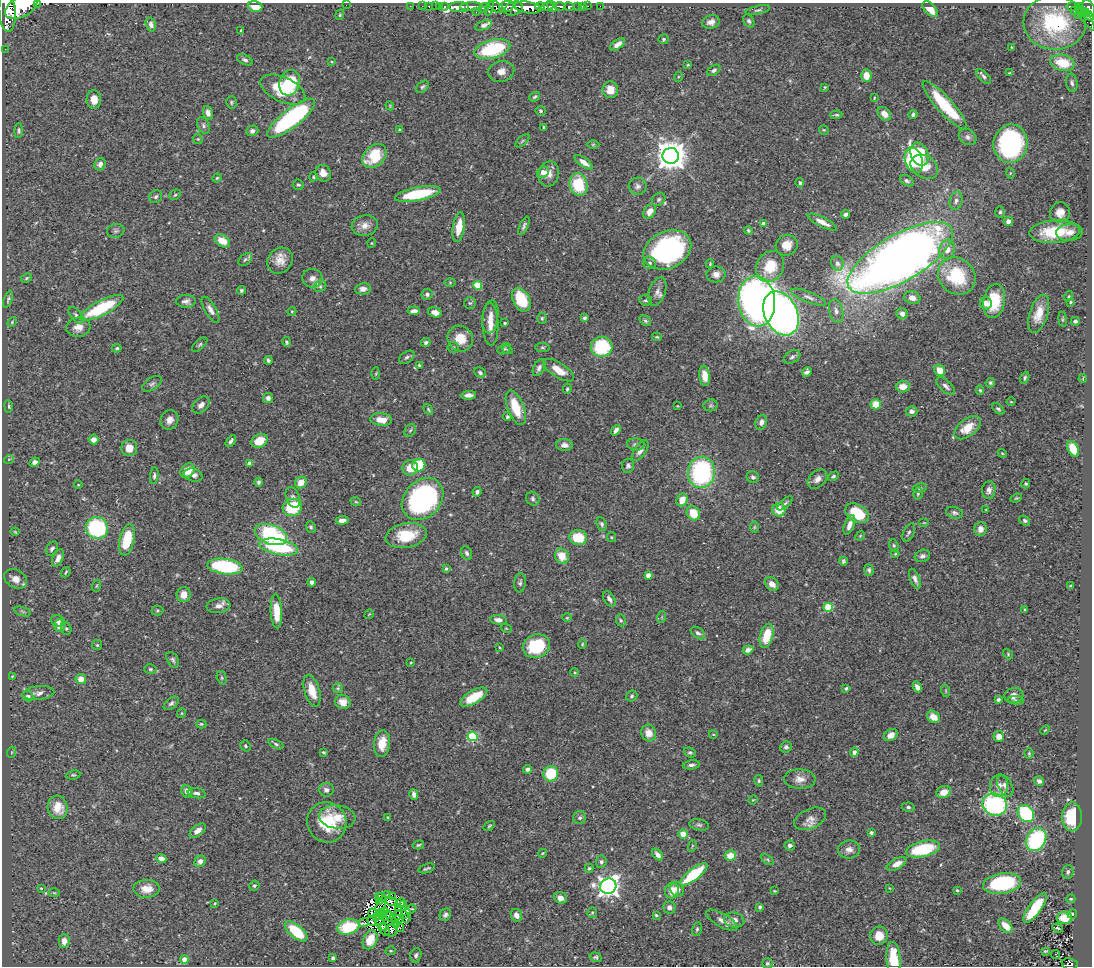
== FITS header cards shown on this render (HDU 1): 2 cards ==
NAXIS1  =                 1090
NAXIS2  =                  964

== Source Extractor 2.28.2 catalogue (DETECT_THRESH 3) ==
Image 1090 x 964 px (HDU 1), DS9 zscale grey, 1 PNG px = 1 image px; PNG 1094 x 968 px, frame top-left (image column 1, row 964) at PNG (2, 3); each listed source drawn as its Kron ellipse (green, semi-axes under 4 px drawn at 4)
Background 0.476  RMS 0.025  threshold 0.0765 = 3 sigma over >= 5 px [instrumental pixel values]
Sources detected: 507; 10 with non-positive FLUX_AUTO (blend fragments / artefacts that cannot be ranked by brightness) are neither listed nor drawn; the other 497 listed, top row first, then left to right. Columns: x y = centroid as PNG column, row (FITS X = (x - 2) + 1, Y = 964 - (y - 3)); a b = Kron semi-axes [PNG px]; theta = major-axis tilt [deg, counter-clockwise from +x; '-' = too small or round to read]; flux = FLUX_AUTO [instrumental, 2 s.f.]
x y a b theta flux
37 4 3 2 - 90
346 5 2 2 - 50
255 6 7 5 -16 30
410 6 2 2 - 8
422 6 2 2 - 13
429 6 3 3 - 33
435 6 2 2 - 16
540 6 5 3 - 510
552 6 6 3 -58 840
560 6 5 3 - 280
578 6 3 3 - 38
582 6 3 2 - 18
588 6 2 2 - 9.7
600 6 2 2 - 6.6
1073 6 6 3 0 210
21 7 17 10 28 5600
439 7 3 2 - 26
444 7 4 3 - 55
459 7 10 5 -1 2200
471 7 11 3 1 1300
496 7 8 4 -38 530
506 7 7 5 18 660
528 7 13 5 -9 3100
547 7 6 4 10 1200
569 7 5 3 - 220
1079 7 4 3 - 180
484 8 5 4 - 320
489 8 7 4 68 430
514 8 9 6 21 1200
1089 8 9 5 -63 600
930 9 9 5 -47 23
758 10 12 4 12 3.6
1074 11 3 2 - 7.1
1081 11 5 3 - 78
7 12 20 8 -85 4900
476 12 2 2 - 12
1085 12 4 4 - 190
340 15 5 4 - 1.9
1088 15 7 3 -36 200
1079 16 3 2 - 10
1085 17 16 4 -55 220
749 21 7 5 -61 3.5
711 22 9 6 15 9
1055 23 31 27 -4 150
151 25 7 5 -72 8
484 25 9 4 20 5.7
241 31 4 3 - 2
663 39 5 5 - 2.9
618 44 8 4 36 8.6
1011 47 3 2 - 1.1
5 49 2 2 - 10
492 49 18 9 15 140
245 60 8 5 -26 4.2
332 62 4 2 - 1.3
1063 63 12 8 -14 46
688 65 4 3 - 1.8
714 70 7 4 34 4.2
501 71 13 10 14 15
1010 73 4 3 - 1.9
866 76 6 5 - 17
984 76 9 4 -45 4.3
678 77 5 3 - 1.5
290 83 13 10 70 120
1072 83 9 5 -81 5.1
423 87 7 5 39 3.5
825 87 4 4 - 1.7
283 90 24 12 -25 65
610 90 8 7 - 19
535 97 6 4 38 2.6
874 98 4 2 - 1.4
94 99 9 7 -84 18
231 102 6 5 - 2.7
945 105 31 8 -48 96
390 106 4 3 - 1.5
540 111 5 4 - 4.3
208 113 7 5 -74 7.1
884 114 8 5 -47 14
913 114 4 3 - 4.2
836 115 6 3 2 2.6
291 118 29 9 38 270
203 125 9 6 -64 5.1
544 127 3 2 - 2
399 130 4 3 - 2.1
824 130 5 4 - 1.9
19 131 7 2 87 2.5
252 131 6 5 - 6
968 137 9 7 -35 6.9
198 139 5 4 - 1.9
522 141 9 4 42 2.9
593 144 6 4 1 2.2
1010 144 19 17 80 250
920 154 12 8 -66 75
374 156 14 10 44 62
671 156 8 8 - 2700
914 160 13 8 -72 150
584 162 10 4 -35 12
100 164 6 5 - 7.5
924 167 15 11 -34 33
543 172 6 5 - 15
323 173 8 7 - 15
1010 173 5 3 - 1.5
549 174 13 10 78 14
313 177 4 4 - 2.1
217 178 5 4 - 2.1
907 181 7 5 -32 3.9
800 183 5 4 - 3.1
578 184 11 9 -77 73
298 185 5 5 - 3.2
638 186 9 8 - 6.5
418 194 23 6 11 93
175 195 6 4 42 2.8
156 197 7 6 - 4.1
659 199 7 6 - 3.9
956 201 9 6 76 6.5
650 211 8 5 54 13
1000 212 5 5 - 3
1060 212 10 10 - 14
846 214 4 4 - 6.2
1008 221 5 4 - 7.3
822 222 16 5 -27 13
764 224 4 3 - 10
365 226 13 10 10 13
524 226 10 4 65 4.8
459 227 15 6 81 25
116 231 9 6 13 4.6
748 231 4 3 - 2.3
1055 232 25 11 4 68
1069 232 13 8 5 13
222 241 8 5 -34 24
372 243 5 3 - 1.4
787 245 11 10 - 18
947 249 10 8 74 15
667 250 25 18 24 300
900 258 59 23 30 2000
245 259 8 5 39 3.9
280 261 14 12 46 19
650 263 6 6 - 4.3
837 263 7 6 - 6
710 264 4 3 - 2
770 266 16 13 60 46
716 274 9 8 - 9.3
957 276 20 17 -42 95
27 278 6 4 28 2.4
312 278 10 9 - 11
450 282 5 3 - 1.6
478 285 4 4 - 56
320 286 6 5 - 3.9
363 289 8 5 6 7.6
241 290 4 4 - 2.7
657 292 15 8 70 11
427 294 5 5 - 4
1068 296 5 4 - 2.1
809 297 19 5 -22 9.3
912 298 8 6 -16 12
8 299 9 4 72 3.3
521 300 13 8 -62 71
646 300 6 5 - 3.2
186 301 10 6 1 6.7
757 301 25 18 -84 1200
994 301 17 11 81 53
1070 302 4 4 - 1.8
470 303 6 6 - 2.7
986 303 6 5 - 8.7
102 308 24 7 27 110
211 310 15 5 -60 8.9
292 311 4 3 - 1.4
414 311 6 4 4 8.1
836 311 12 7 -76 9.3
435 312 7 5 -18 11
781 313 23 16 -64 1300
902 314 6 5 - 11
1039 314 20 9 72 27
76 315 10 5 -49 4.8
490 317 16 8 83 13
542 318 5 4 - 2.2
585 318 4 3 - 3.6
1063 319 8 4 -82 2.4
645 321 6 4 -40 3.1
1075 321 4 4 - 4.2
12 322 5 3 - 1.8
505 323 3 3 - 2.4
490 324 21 8 -88 19
78 327 12 9 7 16
657 337 5 4 - 1.8
460 338 13 12 - 29
287 342 5 4 - 2.6
426 342 5 4 - 3.7
200 344 9 5 42 3.4
453 347 5 5 - 3.1
542 347 7 4 -6 2.7
602 347 10 10 - 97
117 348 5 4 - 2.5
504 349 7 4 31 3
507 350 5 3 - 1.9
407 357 8 5 34 4.4
792 357 9 6 30 4.4
268 360 4 3 - 3
419 365 4 3 - 2.3
539 368 9 5 63 6.5
559 370 17 7 -33 24
940 370 6 5 - 22
807 372 5 4 - 5.3
480 373 6 5 - 4.2
376 374 6 3 89 1.6
705 376 10 5 -84 17
1025 378 6 4 68 3
1083 379 4 3 - 1.9
990 383 5 4 - 2.6
152 384 11 6 33 5.2
903 386 7 6 - 19
946 386 11 5 -42 6
567 389 5 4 - 2.6
980 390 5 4 - 2.4
468 395 8 4 3 7.7
268 398 5 5 - 7.2
1011 402 4 3 - 1.3
876 404 5 5 - 30
201 405 10 6 43 8.7
711 405 7 6 - 3.5
9 406 6 3 -82 2.2
678 406 3 2 - 1
516 408 18 8 -69 47
428 409 6 3 -55 2.1
998 409 7 4 -42 3.3
912 411 6 5 - 6.5
507 417 4 4 - 2.8
169 420 10 8 65 11
381 420 11 6 -4 22
761 422 7 5 69 6.6
967 428 15 8 38 32
410 430 7 5 54 3.1
616 430 6 4 52 6.9
94 439 5 5 - 10
231 441 7 4 53 4.6
259 441 9 6 28 26
636 444 9 6 -5 5.6
564 445 8 6 -2 8.7
129 448 8 8 - 18
1073 449 8 5 -64 47
640 451 12 5 55 7.9
1002 453 4 3 - 1.6
9 459 5 3 - 1.2
35 462 5 4 - 6.6
250 463 4 4 - 12
419 465 6 6 - 52
628 466 7 6 - 4.3
410 468 8 8 - 24
188 470 8 6 44 22
701 472 16 13 83 240
193 475 9 6 -15 7.5
154 476 8 4 82 3.6
833 476 6 4 32 2.7
753 477 6 5 - 4.6
817 479 11 8 44 10
258 482 4 4 - 4
301 482 6 5 - 20
1026 484 5 4 - 2.5
78 485 4 3 - 1.3
920 488 7 4 10 3.3
989 490 9 6 86 8
477 492 5 4 - 4.9
918 493 6 4 76 3
293 497 11 6 -68 6.7
1016 498 6 3 23 2
423 499 23 18 47 310
533 499 7 6 - 4.3
682 500 6 5 - 20
356 502 5 3 - 1.8
785 503 10 4 41 3.6
292 507 10 8 23 82
779 510 6 6 - 29
986 510 3 2 - 1.1
693 513 7 6 - 38
857 513 13 8 -31 67
954 513 8 5 -18 4.5
342 520 6 4 5 9.2
1025 521 6 4 -35 3.3
924 523 5 3 - 1.4
602 524 7 5 -66 3.8
849 525 10 5 69 11
311 527 6 5 - 3
754 527 6 4 89 2.1
97 528 11 11 - 150
980 529 7 6 - 13
15 532 4 4 - 1.7
909 533 10 5 65 4.5
271 534 17 9 -20 170
406 536 21 12 10 56
860 536 5 4 - 1.7
611 537 5 4 - 2
578 538 9 7 -11 49
127 540 16 7 77 67
894 545 6 4 -68 2.5
279 547 20 8 -11 130
52 549 8 5 58 4.7
467 553 7 5 -65 5
895 554 4 3 - 1.6
562 556 8 6 -56 26
922 556 8 6 22 5.3
58 558 9 5 64 11
843 561 4 3 - 2.9
225 566 18 7 -7 180
446 569 4 3 - 2.5
869 570 6 4 -73 3.4
66 572 5 3 - 1.9
648 575 4 4 - 14
15 579 12 9 -31 13
915 579 10 5 -68 7.3
312 582 4 4 - 6.4
520 583 9 6 83 4.7
772 584 8 6 -40 11
96 586 6 4 70 2.1
1070 586 4 2 - 1.9
184 595 7 7 - 18
609 599 8 5 -59 6.5
219 606 12 7 6 11
828 607 5 4 - 87
1025 609 3 2 - 1.6
157 610 6 5 - 2.4
22 611 8 3 -19 3
276 611 17 6 -87 35
369 614 5 3 - 1.5
662 617 6 3 71 1.8
567 618 5 3 - 1.6
498 620 8 5 -9 8.2
621 620 6 5 - 2.7
58 621 7 5 -21 7.2
60 626 6 5 - 16
506 628 5 3 - 1.6
66 629 6 5 - 2.9
698 633 8 5 -35 5.3
767 636 12 6 75 49
582 644 4 4 - 1.9
97 645 5 5 - 2.3
536 646 14 11 21 91
499 647 4 2 - 1.3
748 650 5 4 - 7.7
1008 654 6 4 -48 1.9
173 660 9 5 -58 4
411 662 4 3 - 1.4
150 669 6 5 - 2.8
575 672 4 3 - 1.7
12 676 3 2 - 1.7
222 678 7 5 -73 2.8
81 679 5 5 - 18
917 687 5 4 - 7.2
338 688 5 5 - 2.4
846 688 4 3 - 3.6
312 691 16 7 -73 26
946 691 6 4 -72 2.2
38 693 16 7 5 9.6
28 696 5 5 - 5.4
632 696 6 5 - 2.8
1014 696 9 7 10 10
474 697 15 6 29 42
998 699 4 3 - 3.7
1016 700 8 4 -7 3.2
343 702 8 7 - 18
171 703 8 5 39 4.4
182 713 5 3 - 1.4
933 717 7 5 -38 20
201 724 5 4 - 2.4
1045 730 5 3 - 1.5
649 733 8 7 - 18
713 734 4 3 - 1.3
891 735 7 5 34 14
473 736 5 4 - 120
999 737 5 5 - 14
382 743 13 8 83 27
276 744 8 4 -24 3.1
245 746 6 5 - 3.2
786 747 6 5 - 4.2
12 752 5 3 - 1.7
323 752 4 3 - 2.4
854 752 4 4 - 9.3
690 753 6 4 -23 2.8
1029 753 5 4 - 2.3
691 765 8 4 6 4.7
528 769 4 3 - 5.6
551 774 8 7 - 65
73 775 7 4 8 2.6
800 779 15 10 -3 15
759 781 6 4 -77 2.8
1039 781 5 4 - 6.4
999 786 11 9 76 12
1005 786 11 7 -64 11
326 790 7 7 - 6.3
187 791 6 5 - 9.6
944 792 8 6 21 16
197 793 9 5 -10 5.8
414 794 5 4 - 7
753 800 5 4 - 1.5
995 805 12 11 - 280
58 807 12 10 -76 28
908 807 6 4 -11 3.3
1026 814 9 7 -54 140
337 817 18 11 -7 25
388 817 4 2 - 1.3
1072 817 14 10 89 83
580 818 6 6 - 4
810 819 17 10 24 15
327 822 20 19 - 72
699 825 10 5 -11 4.2
489 826 6 3 36 1.9
197 831 9 5 38 11
871 832 4 4 - 3.7
683 834 5 4 - 21
1036 840 12 9 58 180
418 845 6 4 17 2.2
790 845 5 5 - 5.5
692 846 6 3 72 1.7
849 849 11 9 7 11
923 849 17 8 12 93
543 853 5 3 - 1.4
658 855 7 4 -51 10
730 855 6 5 - 23
161 859 5 4 - 13
768 860 7 4 -33 2.7
200 861 6 5 - 11
601 862 6 5 - 3.8
897 864 11 5 26 16
426 868 8 3 18 2.9
589 868 4 3 - 2.3
1068 872 7 5 74 4.3
694 874 16 5 38 100
1002 884 19 10 8 160
254 886 5 4 - 2.8
608 886 8 7 - 1000
41 888 3 3 - 1.3
889 888 4 2 - 1.1
147 889 13 9 1 21
677 889 7 6 - 9
957 890 3 3 - 2.1
672 891 8 7 - 22
775 891 4 2 - 1.4
54 893 6 4 -1 2
388 894 4 3 - 2.2
382 896 4 2 - 1.8
379 897 4 2 - 2.1
392 897 3 2 - 0.31
560 898 6 5 - 9.7
1071 899 4 3 - 1.8
391 901 6 3 -16 1.5
380 902 3 2 - 3.4
215 903 3 2 - 1.3
400 903 5 4 - 0.19
403 905 3 2 - 1.4
380 906 6 2 56 4.4
760 907 4 4 - 3.1
669 908 6 6 - 6.2
1035 908 18 6 55 74
399 909 4 3 - 0.58
411 909 5 2 - 2.1
385 912 3 2 - 1.6
372 913 4 3 - 5.1
381 913 5 3 - 0.26
592 913 5 4 - 2.6
406 914 5 2 - 2.5
1072 914 5 4 - 4.8
398 915 5 4 - 2.2
445 915 6 5 - 5
516 915 6 5 - 10
656 915 3 3 - 2.1
386 916 6 2 42 2.1
376 917 3 2 - 2.5
391 917 5 3 - 4
406 918 4 3 - 4.2
1064 918 7 6 - 32
379 919 7 2 79 3
397 920 6 2 3 1.7
722 920 18 7 -29 13
734 920 10 7 -13 13
372 921 5 3 - 1.7
364 923 5 3 - 1.4
397 925 3 2 - 2.3
384 926 4 2 - 0.32
1005 926 9 5 -47 23
348 927 11 7 14 76
400 928 4 2 - 3.6
1057 928 5 3 - 2.4
697 929 7 4 80 3.4
384 930 7 2 -47 1.5
296 931 14 6 -41 65
391 931 6 6 - 4.4
879 936 9 9 - 26
370 940 10 7 65 22
64 941 7 5 88 8.2
391 951 5 4 - 2
1045 951 4 3 - 1.5
416 955 7 5 72 4.3
1055 955 5 2 - 2
596 957 6 4 -18 3.2
333 958 4 3 - 3.1
893 958 16 7 -84 57
185 959 4 4 - 23
767 963 5 5 - 3.3
1070 964 8 5 -10 140
At the frame edge (FLAGS 8, measured only in part): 6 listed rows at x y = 37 4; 21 7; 1089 8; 7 12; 893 958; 1070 964
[10 non-positive-flux detections neither listed nor drawn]